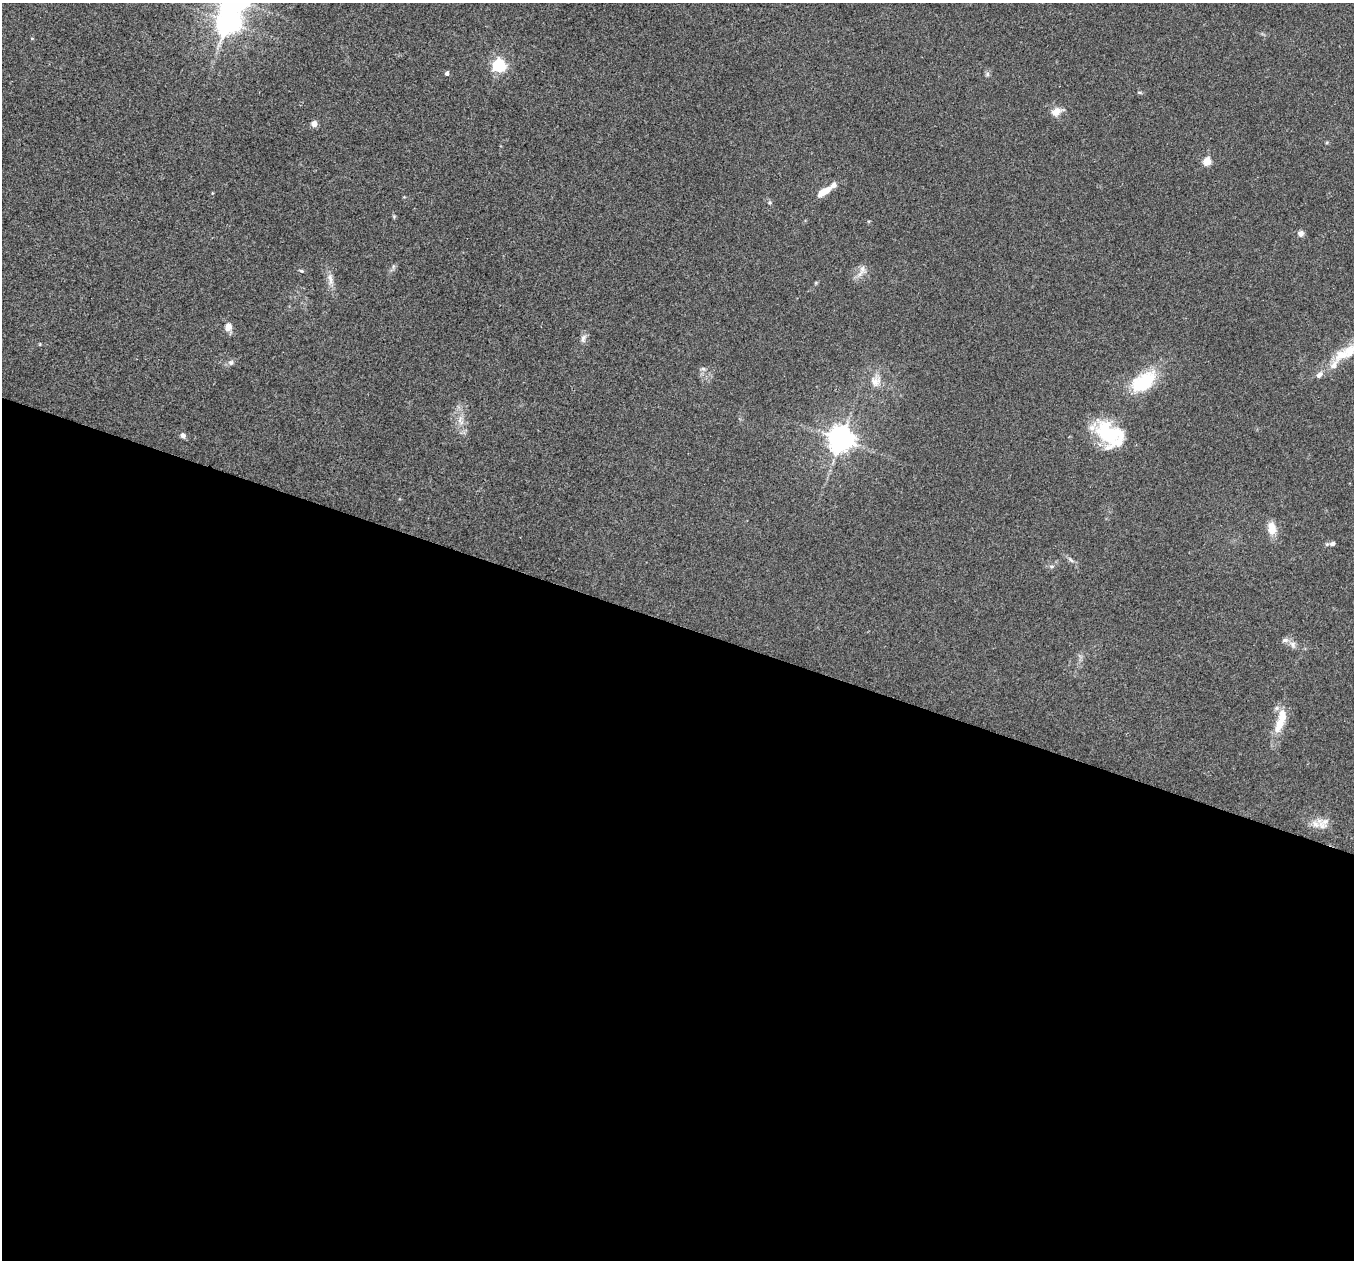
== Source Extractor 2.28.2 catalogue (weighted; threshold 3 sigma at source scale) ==
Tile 14 of 4 x 4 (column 2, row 4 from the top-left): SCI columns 1360-2711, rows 144-1401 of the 5427 x 5441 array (HDU 1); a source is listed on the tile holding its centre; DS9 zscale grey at full resolution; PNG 1356 x 1262 px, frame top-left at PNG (2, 3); no overlay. Shown black and unused: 50% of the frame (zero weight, under 2 of 3 exposures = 1% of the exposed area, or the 3 px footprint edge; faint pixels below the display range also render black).
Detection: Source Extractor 2.28.2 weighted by HDU 2 'WHT'; one run over the whole footprint, this tile lists its part. Background 0.104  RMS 0.015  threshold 0.0661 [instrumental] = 3 sigma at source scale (4.5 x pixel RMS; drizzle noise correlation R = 1.50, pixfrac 1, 0.05/0.05 arcsec/px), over >= 5 px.
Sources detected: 39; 2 inside a brighter object's white glare — not listed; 4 inside a brighter listed object's ellipse — not listed separately; the other 33 listed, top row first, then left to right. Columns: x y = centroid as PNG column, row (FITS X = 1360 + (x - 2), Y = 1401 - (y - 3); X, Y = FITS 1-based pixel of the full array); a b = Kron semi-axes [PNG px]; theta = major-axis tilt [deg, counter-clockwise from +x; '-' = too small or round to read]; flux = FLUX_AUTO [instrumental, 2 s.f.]
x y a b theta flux
228 22 8 7 - 1200
499 65 6 5 - 250
447 73 5 4 - 4.2
987 74 7 4 -90 2.8
1139 92 6 3 -18 1.7
1056 112 13 9 32 12
314 124 4 4 - 18
1207 161 5 5 - 50
824 192 18 7 32 19
1300 233 7 7 - 6.1
862 269 14 7 83 7.8
301 271 6 4 -29 1.8
330 279 17 6 -82 9.3
228 326 9 7 80 9.8
583 338 11 6 83 5.5
1350 351 22 14 40 29
231 362 7 6 - 4.3
1319 375 9 6 50 5.8
875 381 15 13 -30 15
1146 381 33 21 53 59
460 420 15 7 -76 13
1107 434 37 20 -64 84
183 435 6 6 - 4.7
841 440 8 7 - 1600
1272 528 15 10 -81 17
1332 543 9 6 20 4.2
1071 560 7 4 -45 2.9
1051 566 6 4 -18 2.2
1285 640 9 6 10 5
1292 644 10 6 -72 5.7
1280 721 37 10 71 32
1325 821 13 8 37 10
1316 824 13 8 -44 11
Isophote crosses this tile's border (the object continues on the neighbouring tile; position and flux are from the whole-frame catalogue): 1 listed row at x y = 1350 351
Unlisted compact peaks at least as high as the median listed source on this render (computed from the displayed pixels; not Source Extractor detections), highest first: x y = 770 202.